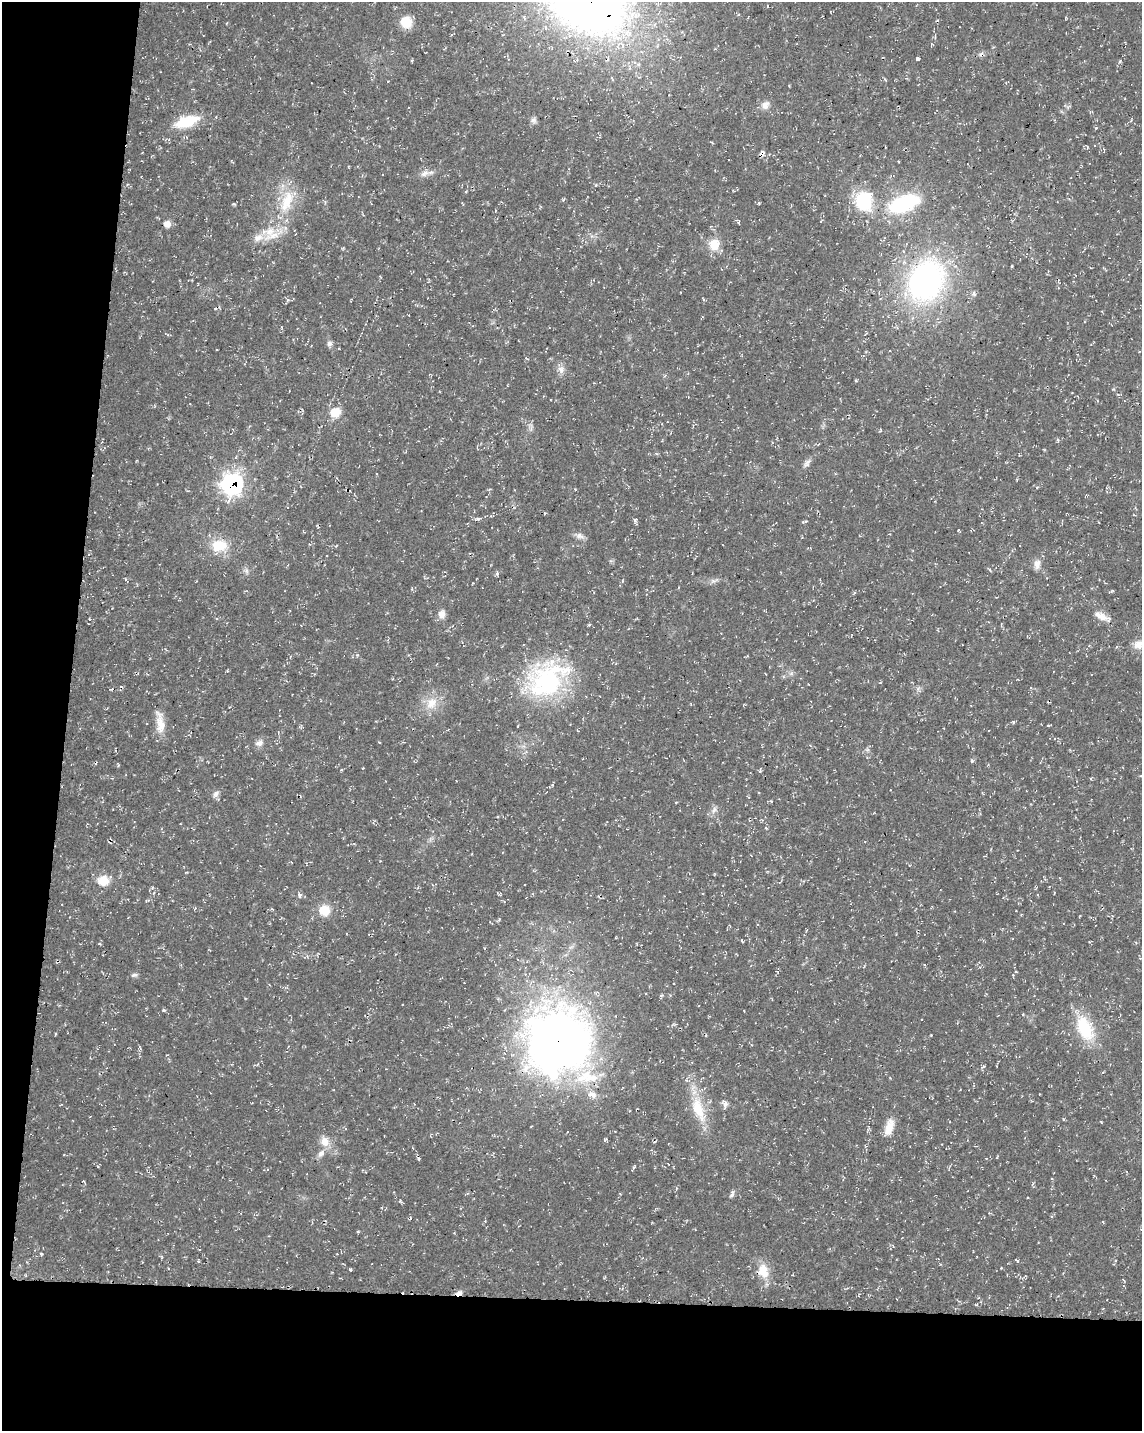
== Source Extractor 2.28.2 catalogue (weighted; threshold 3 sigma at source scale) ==
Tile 9 of 4 x 3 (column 1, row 3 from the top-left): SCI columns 13-1152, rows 288-1716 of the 4576 x 4806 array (HDU 1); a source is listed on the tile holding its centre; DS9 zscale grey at full resolution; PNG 1144 x 1433 px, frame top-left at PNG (2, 2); no overlay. Shown black and unused: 15% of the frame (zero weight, under 3 of 4 exposures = <1% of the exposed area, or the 3 px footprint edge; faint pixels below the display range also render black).
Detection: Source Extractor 2.28.2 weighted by HDU 2 'WHT'; one run over the whole footprint, this tile lists its part. Background 0.0136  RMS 0.0022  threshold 0.01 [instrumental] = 3 sigma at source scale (4.5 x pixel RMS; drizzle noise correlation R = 1.50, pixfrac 1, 0.0396/0.0396 arcsec/px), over >= 5 px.
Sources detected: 108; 7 cosmic-ray / hot-pixel residue — not listed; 4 inside a brighter listed object's ellipse — not listed separately; the other 97 listed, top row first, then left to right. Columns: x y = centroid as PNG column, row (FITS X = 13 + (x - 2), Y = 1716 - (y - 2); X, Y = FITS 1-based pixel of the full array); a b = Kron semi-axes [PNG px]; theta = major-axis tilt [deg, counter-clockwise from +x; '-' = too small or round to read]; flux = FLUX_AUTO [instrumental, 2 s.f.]
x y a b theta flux
767 6 3 2 - 0.2
406 22 13 12 - 3.8
931 44 5 3 - 0.2
917 59 4 3 - 0.52
1120 61 6 4 47 0.37
765 105 11 9 52 1.5
533 120 9 8 - 0.72
187 121 25 12 17 8.6
1096 128 4 3 - 0.27
1087 147 5 3 - 0.23
762 153 8 5 46 0.72
424 173 14 8 30 1.4
596 185 5 3 - 0.21
563 200 5 4 - 0.29
864 200 18 16 75 14
287 201 35 16 70 8.5
759 203 4 3 - 0.21
904 203 34 17 20 18
737 221 9 3 -58 0.32
167 224 9 9 - 1.3
269 231 23 12 62 4.3
714 244 8 7 - 7.5
1012 266 4 3 - 0.19
926 281 42 32 60 60
703 299 5 3 - 0.24
287 301 11 5 66 0.42
281 327 4 3 - 0.21
330 344 9 7 -2 0.73
561 370 11 9 88 1.3
335 412 13 11 7 3.5
1058 440 5 3 - 0.29
807 463 16 6 48 1
232 484 11 10 - 57
348 490 10 3 -16 0.34
545 513 5 3 - 0.2
478 519 9 4 11 0.56
635 519 6 5 - 0.47
805 522 8 3 8 0.3
580 536 12 8 -20 1.1
219 545 20 14 5 5.7
1037 564 13 9 87 1.5
246 571 8 6 -70 0.67
497 573 5 5 - 0.39
125 579 5 3 - 0.26
622 581 5 3 - 0.18
713 581 7 4 -18 0.51
442 614 11 9 81 1.4
1101 616 21 8 -25 2.1
589 625 5 3 - 0.23
1139 644 16 12 17 2.3
547 679 56 42 38 31
111 689 5 2 - 0.2
431 703 19 14 56 3.8
744 705 4 3 - 0.19
160 724 30 11 -86 3.7
259 743 11 7 17 1.1
972 761 4 4 - 0.34
118 764 6 3 -73 0.21
341 770 4 3 - 0.2
760 771 4 3 - 0.3
216 794 10 7 51 0.9
771 801 3 3 - 0.2
714 810 10 5 63 0.79
103 880 16 14 -5 3.2
500 893 5 4 - 0.27
300 895 7 5 89 0.55
324 910 14 14 - 3.5
742 941 3 3 - 0.34
134 975 10 5 10 0.57
661 996 7 5 60 0.34
164 1010 4 3 - 0.36
1023 1014 4 3 - 0.25
1085 1028 32 18 -68 10
557 1041 70 67 -81 170
140 1048 7 3 -57 0.29
983 1066 5 3 - 0.32
725 1104 12 6 -77 0.9
698 1109 40 16 -70 8.1
1101 1122 3 2 - 0.17
889 1127 24 10 71 3.1
605 1139 6 4 28 0.32
325 1141 14 11 -58 2.5
321 1154 12 8 48 1.2
98 1167 3 2 - 0.17
634 1167 6 4 46 0.31
467 1194 5 3 - 0.27
732 1195 8 5 48 0.54
400 1201 4 4 - 0.24
411 1218 5 3 - 0.26
1103 1222 4 2 - 0.17
1141 1230 4 2 - 0.13
357 1231 5 3 - 0.25
198 1261 5 3 - 0.24
1017 1261 7 3 -35 0.31
350 1269 3 3 - 0.28
763 1271 21 15 -80 4.2
459 1293 9 6 20 0.99
Overlapping masked pixels (flux is a lower limit): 5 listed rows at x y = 762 153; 232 484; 348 490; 557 1041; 459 1293
Isophote crosses this tile's border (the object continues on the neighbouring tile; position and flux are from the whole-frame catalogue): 2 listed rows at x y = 1139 644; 1141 1230
Unlisted compact peaks at least as high as the median listed source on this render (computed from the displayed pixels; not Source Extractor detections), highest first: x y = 1013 722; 234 204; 357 655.